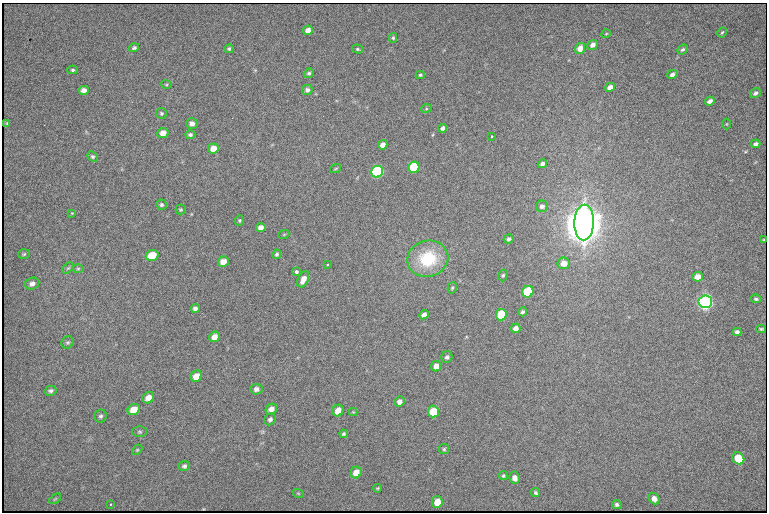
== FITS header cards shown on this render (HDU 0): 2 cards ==
NAXIS1  =                  765 /fastest changing axis
NAXIS2  =                  510 /next to fastest changing axis

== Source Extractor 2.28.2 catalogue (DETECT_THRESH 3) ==
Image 765 x 510 px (HDU 0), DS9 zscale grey, 1 PNG px = 1 image px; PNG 769 x 514 px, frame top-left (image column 1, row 510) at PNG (2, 3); each listed source drawn as its Kron ellipse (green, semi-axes under 4 px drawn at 4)
Background 1460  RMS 23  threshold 69.2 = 3 sigma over >= 5 px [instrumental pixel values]
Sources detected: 105; all 105 listed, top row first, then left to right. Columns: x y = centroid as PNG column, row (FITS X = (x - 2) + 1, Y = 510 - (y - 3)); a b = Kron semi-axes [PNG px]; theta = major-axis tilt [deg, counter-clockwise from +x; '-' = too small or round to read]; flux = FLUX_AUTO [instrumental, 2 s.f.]
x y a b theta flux
308 30 5 4 - 9.6e+03
722 32 5 3 - 2.0e+03
606 34 4 3 - 1.3e+03
393 38 5 4 - 2.2e+03
593 45 5 4 - 6.6e+03
134 48 5 4 - 3.4e+03
580 48 6 5 - 1.4e+04
229 49 4 4 - 2.5e+03
357 49 5 4 - 2.4e+03
682 50 6 4 40 2.6e+03
73 70 5 4 - 2.4e+03
309 73 5 4 - 2.8e+03
672 74 5 4 - 4.7e+03
420 75 4 4 - 2.3e+03
166 84 5 3 - 1.5e+03
610 87 5 4 - 1.0e+04
84 90 5 4 - 7.3e+03
307 90 5 5 - 5.0e+03
755 93 6 4 31 4.4e+03
710 101 5 4 - 7.2e+03
426 109 5 3 - 1.4e+03
161 113 6 5 - 2.5e+03
7 123 3 2 - 1.6e+03
192 124 6 5 - 6.7e+03
727 124 5 3 - 1.4e+03
443 128 4 4 - 4.8e+03
163 133 5 5 - 1.1e+04
190 135 5 4 - 3.1e+03
491 137 3 3 - 2.9e+03
756 144 4 3 - 4.7e+03
383 145 5 4 - 1.2e+04
213 148 5 5 - 1.4e+04
93 157 6 4 -42 2.8e+03
542 164 5 4 - 6.1e+03
414 167 6 5 - 9.4e+04
336 168 6 2 19 1.4e+03
377 172 6 5 - 2.7e+05
161 205 5 5 - 2.9e+03
542 206 6 6 - 6.0e+03
181 209 5 5 - 2.0e+03
72 213 4 3 - 1.2e+03
239 220 5 4 - 2.1e+03
584 222 18 10 88 6.1e+06
261 227 5 4 - 8.2e+03
284 234 5 3 - 1.4e+03
509 239 5 4 - 3.4e+03
764 240 2 2 - 1.3e+03
24 254 6 5 - 2.3e+03
277 254 5 4 - 2.8e+03
152 255 6 5 - 4.2e+04
428 259 20 18 17 8.0e+04
223 262 5 5 - 1.3e+04
564 263 6 6 - 1.4e+04
327 264 3 2 - 1.7e+03
68 268 7 4 44 2.3e+03
78 268 6 4 0 2.2e+03
296 272 3 3 - 6.1e+03
503 275 6 4 73 2.2e+03
697 277 5 4 - 1.3e+04
303 279 8 5 63 1.2e+04
32 284 7 6 - 6.3e+03
452 288 6 4 74 2.1e+03
528 292 6 5 - 1.0e+05
756 299 5 4 - 2.8e+03
705 302 6 6 - 6.6e+05
195 308 4 4 - 4.7e+03
523 312 4 4 - 3.5e+03
424 315 5 4 - 8.2e+03
501 315 6 5 - 6.5e+04
516 328 5 4 - 9.6e+03
761 329 4 3 - 2.0e+03
737 332 4 4 - 4.5e+03
214 337 6 5 - 1.1e+04
68 342 6 6 - 2.8e+03
447 357 6 5 - 3.8e+03
436 366 5 5 - 1.1e+04
196 376 6 5 - 1.8e+04
256 389 6 5 - 6.2e+03
51 391 6 5 - 3.9e+03
148 398 6 5 - 1.1e+04
400 402 5 5 - 6.6e+03
134 409 6 5 - 2.0e+04
271 409 6 5 - 1.1e+04
338 411 6 5 - 1.7e+04
433 411 6 5 - 4.1e+04
353 412 4 4 - 1.4e+03
101 416 6 6 - 3.5e+03
270 419 6 5 - 4.1e+03
140 432 7 5 0 2.6e+03
344 434 4 3 - 2.6e+03
444 449 5 5 - 2.2e+03
137 450 6 4 45 1.8e+03
738 458 6 5 - 4.2e+04
184 466 5 5 - 3.7e+03
356 472 6 5 - 1.5e+04
503 476 5 4 - 2.3e+03
515 478 6 5 - 9.3e+03
378 488 4 3 - 1.5e+03
298 493 6 3 -19 1.5e+03
535 493 5 4 - 3.1e+03
55 499 7 3 37 1.8e+03
654 499 6 5 - 9.0e+03
437 502 6 5 - 2.3e+04
110 505 3 2 - 1.7e+03
617 505 5 4 - 3.6e+03